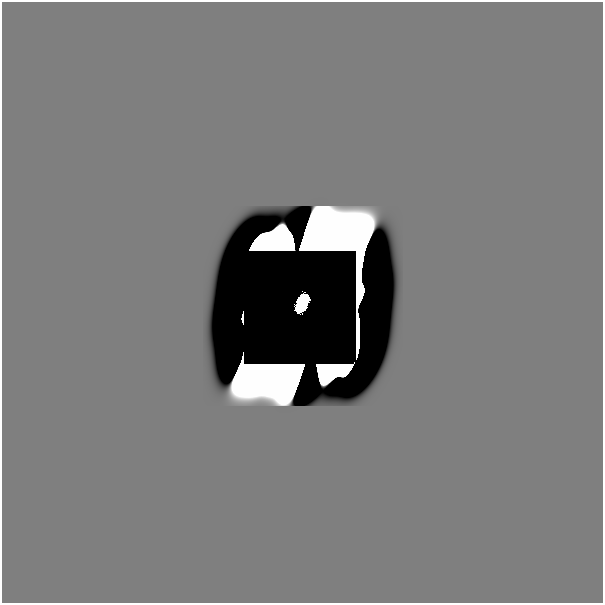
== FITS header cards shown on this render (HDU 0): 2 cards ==
NAXIS1  =                  601
NAXIS2  =                  601

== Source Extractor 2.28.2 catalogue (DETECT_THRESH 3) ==
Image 601 x 601 px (HDU 0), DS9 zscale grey, 1 PNG px = 1 image px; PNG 605 x 605 px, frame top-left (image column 1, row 601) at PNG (2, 2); no overlay
Background -1.40e-45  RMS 1.3e-39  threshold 3.99e-39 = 3 sigma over >= 5 px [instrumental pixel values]
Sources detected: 10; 7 with non-positive FLUX_AUTO (blend fragments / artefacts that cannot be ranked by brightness) are not listed; the other 3 listed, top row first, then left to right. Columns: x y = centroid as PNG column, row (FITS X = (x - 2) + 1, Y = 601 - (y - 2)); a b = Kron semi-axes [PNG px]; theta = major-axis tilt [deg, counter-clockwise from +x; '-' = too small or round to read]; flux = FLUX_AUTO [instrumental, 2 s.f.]
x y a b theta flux
302 304 16 9 65 6.9e+00
242 318 8 2 89 2.6e-10
446 591 48 27 0 3.8e-14
At the frame edge (FLAGS 8, measured only in part): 1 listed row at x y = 446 591
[7 non-positive-flux detections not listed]